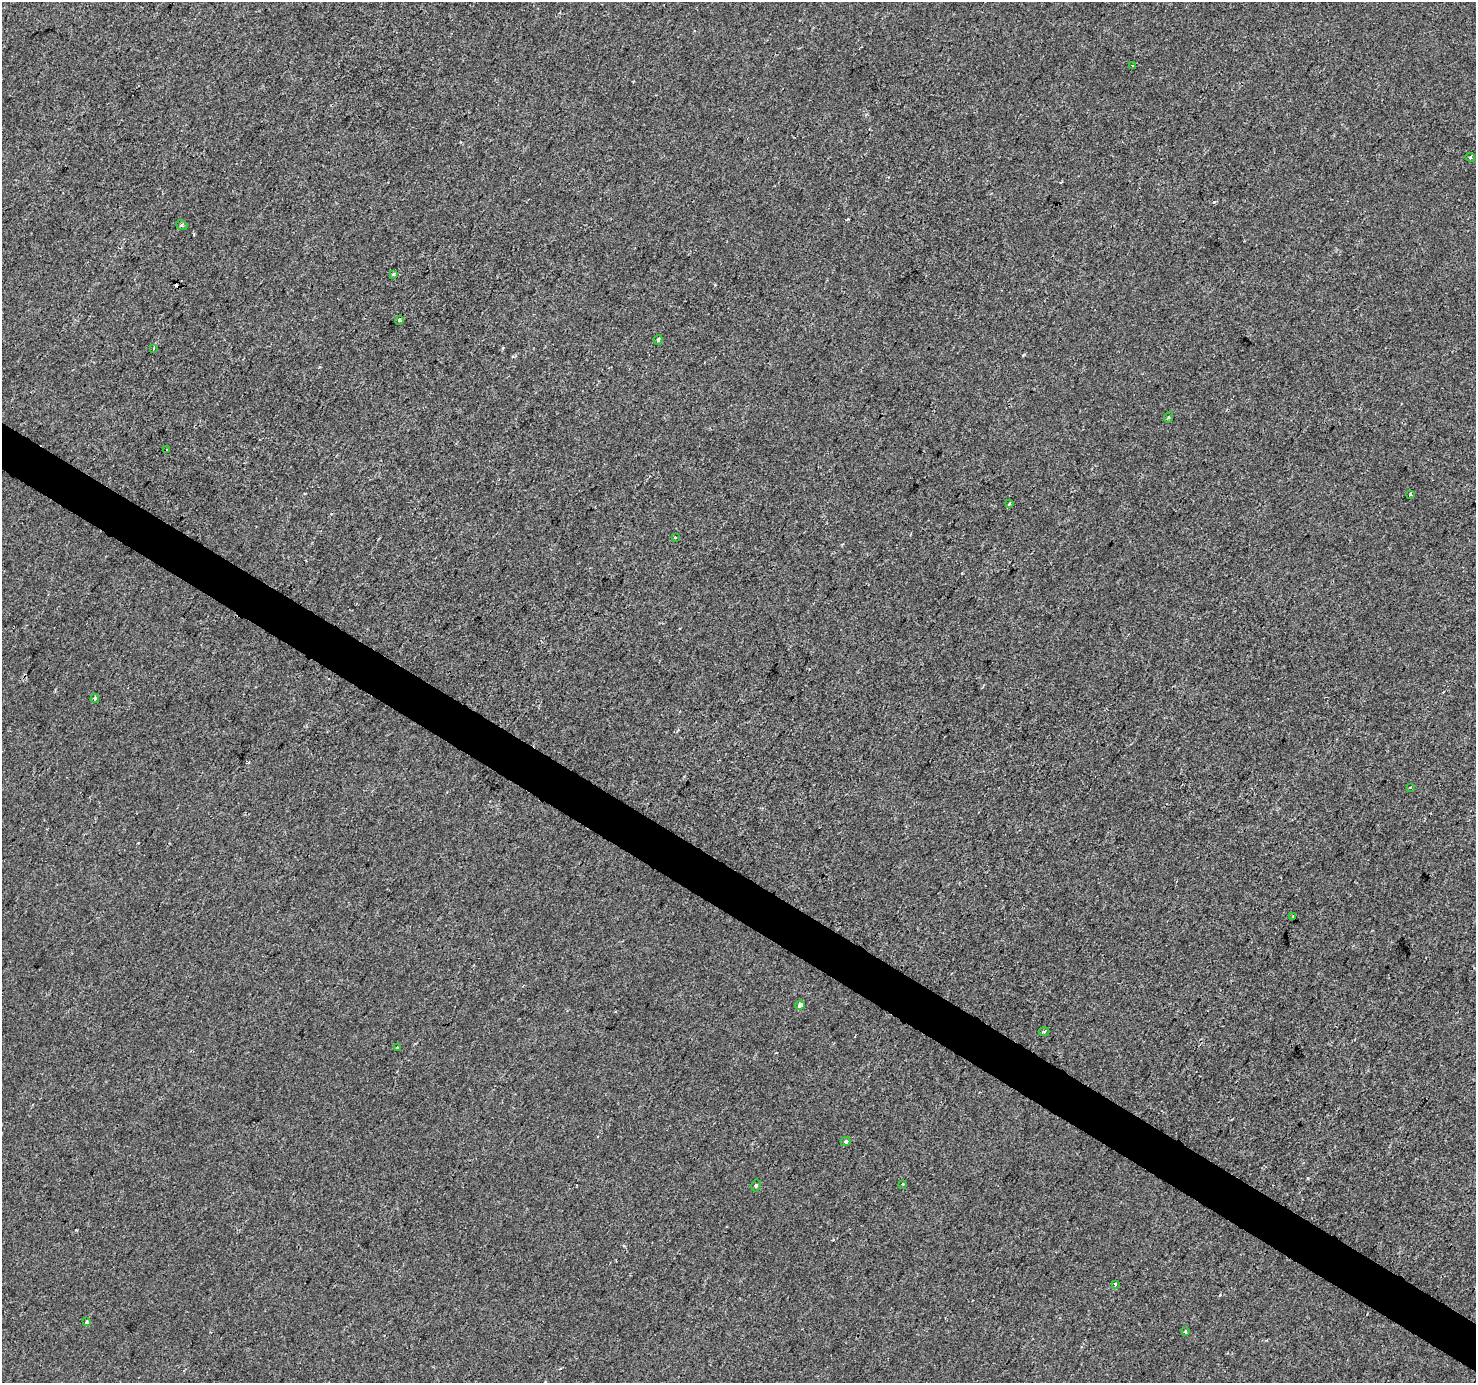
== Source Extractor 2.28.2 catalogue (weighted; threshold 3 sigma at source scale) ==
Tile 6 of 4 x 4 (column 2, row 2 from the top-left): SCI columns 1475-2948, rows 2950-4330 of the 5901 x 5965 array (HDU 1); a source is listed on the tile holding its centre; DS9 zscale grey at full resolution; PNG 1478 x 1385 px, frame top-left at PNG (2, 2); each listed source drawn as its Kron ellipse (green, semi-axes under 4 px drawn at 4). Shown black and unused: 3% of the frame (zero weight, under 2 of 3 exposures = <1% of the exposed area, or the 3 px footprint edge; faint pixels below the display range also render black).
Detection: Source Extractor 2.28.2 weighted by HDU 2 'WHT'; one run over the whole footprint, this tile lists its part. Background 0.00173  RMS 0.0043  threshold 0.0194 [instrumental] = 3 sigma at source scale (4.5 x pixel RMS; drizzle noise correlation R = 1.50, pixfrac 1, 0.0396/0.0396 arcsec/px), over >= 5 px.
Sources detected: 26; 2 cosmic-ray / hot-pixel residue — neither listed nor drawn; the other 24 listed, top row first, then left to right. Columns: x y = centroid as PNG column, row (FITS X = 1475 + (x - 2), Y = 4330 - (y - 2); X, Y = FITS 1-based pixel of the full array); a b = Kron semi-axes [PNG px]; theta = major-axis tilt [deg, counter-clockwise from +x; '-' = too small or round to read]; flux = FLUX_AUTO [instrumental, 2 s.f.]
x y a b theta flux
1133 66 3 2 - 0.77
1470 157 5 3 - 0.65
182 225 6 4 -22 0.76
394 274 3 3 - 1.2
399 320 4 3 - 1.2
658 340 5 4 - 0.78
154 348 3 2 - 0.32
1169 417 5 3 - 0.45
167 450 3 3 - 1.9
1410 494 3 3 - 0.73
1010 503 3 2 - 0.54
675 538 3 3 - 1
95 698 4 4 - 1
1410 787 3 3 - 0.39
1293 916 3 2 - 0.36
800 1005 5 4 - 2.1
1044 1031 5 3 - 0.46
397 1048 3 3 - 2.1
846 1142 5 4 - 0.68
903 1184 3 3 - 0.93
756 1185 6 4 76 0.81
1115 1284 3 3 - 0.72
86 1322 4 3 - 0.77
1185 1332 3 2 - 0.74
Unlisted compact peaks at least as high as the median listed source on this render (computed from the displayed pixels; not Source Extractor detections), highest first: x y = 1214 202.